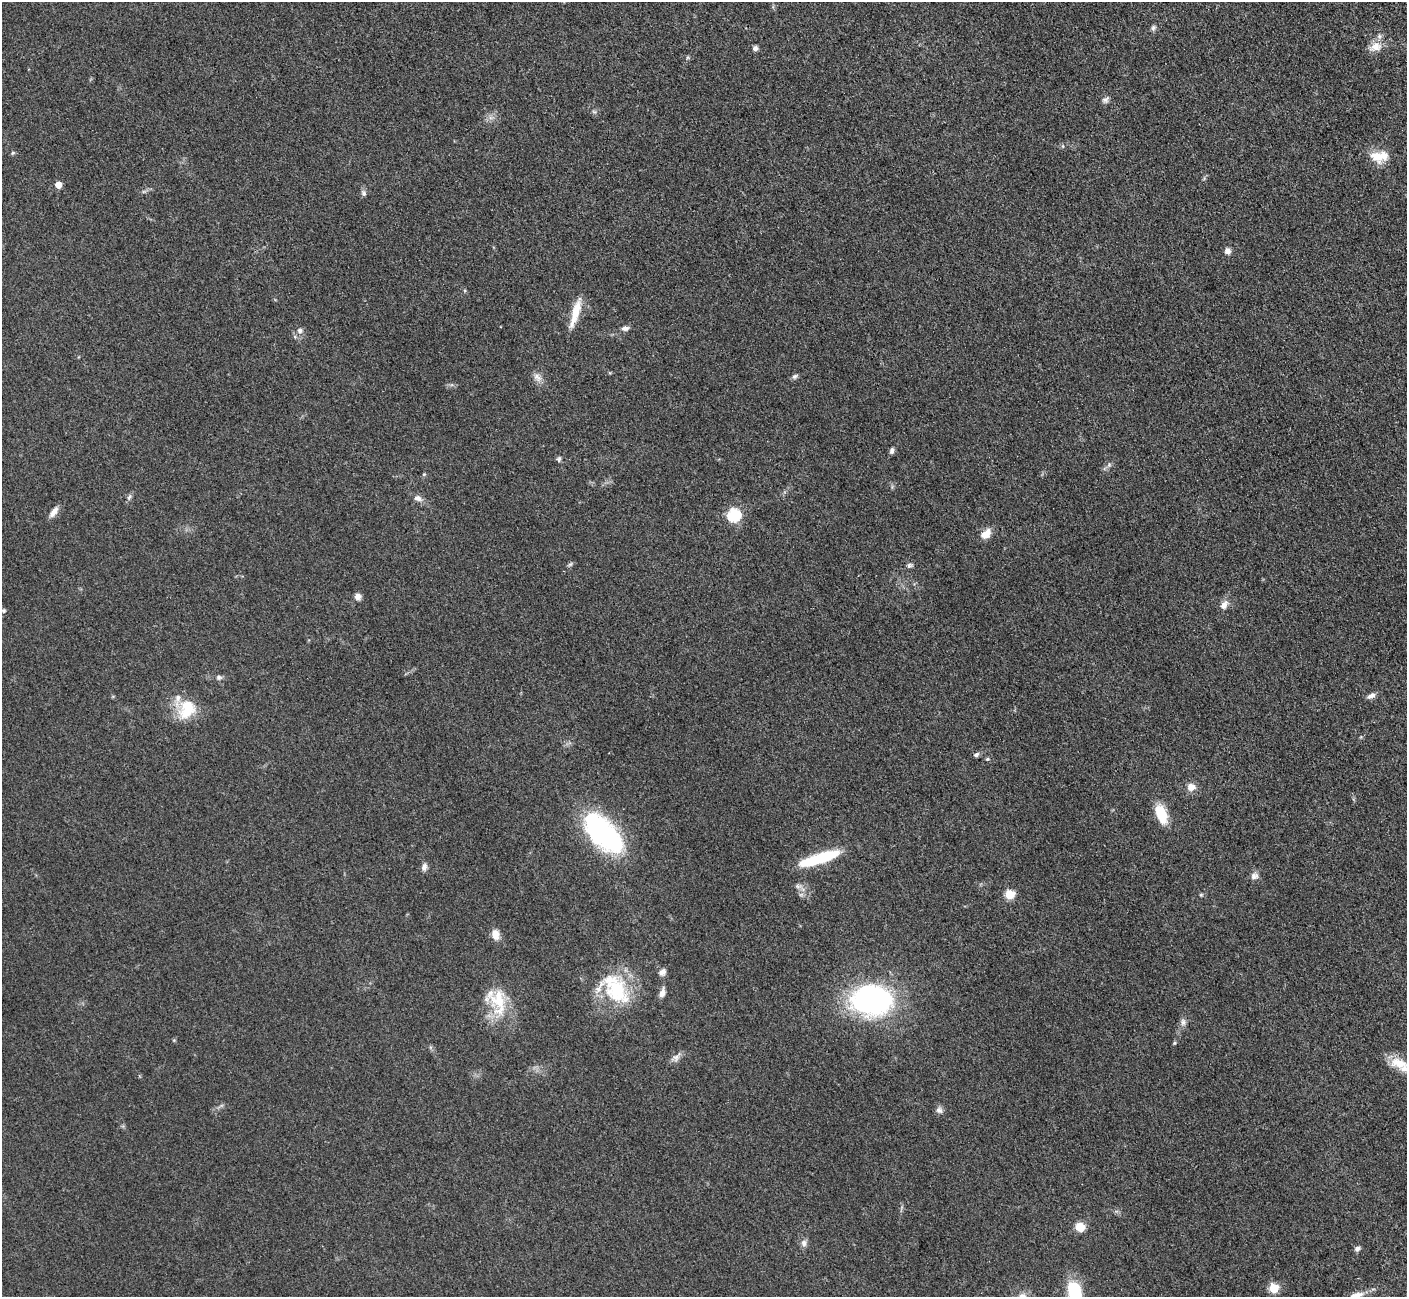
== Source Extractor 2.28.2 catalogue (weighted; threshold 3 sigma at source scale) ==
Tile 10 of 4 x 4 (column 2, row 3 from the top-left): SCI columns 1469-2873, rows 1484-2778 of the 5701 x 5665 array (HDU 1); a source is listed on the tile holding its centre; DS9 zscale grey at full resolution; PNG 1409 x 1299 px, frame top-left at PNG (2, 2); no overlay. Shown black and unused: <1% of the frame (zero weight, under 3 of 5 exposures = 3% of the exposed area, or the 3 px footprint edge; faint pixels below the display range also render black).
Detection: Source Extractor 2.28.2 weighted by HDU 2 'WHT'; one run over the whole footprint, this tile lists its part. Background 0.0532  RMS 0.0059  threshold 0.0266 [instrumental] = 3 sigma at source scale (4.5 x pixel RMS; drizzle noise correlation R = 1.50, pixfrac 1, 0.05/0.05 arcsec/px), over >= 5 px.
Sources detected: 63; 5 inside a brighter listed object's ellipse — not listed separately; the other 58 listed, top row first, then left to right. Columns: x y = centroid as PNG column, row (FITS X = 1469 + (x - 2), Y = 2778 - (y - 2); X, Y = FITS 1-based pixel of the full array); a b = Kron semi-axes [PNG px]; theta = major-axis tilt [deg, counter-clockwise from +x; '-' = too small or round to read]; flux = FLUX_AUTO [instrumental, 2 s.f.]
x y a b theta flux
1153 28 8 6 59 1.4
1375 47 19 12 22 7.1
755 48 6 6 - 1.9
1105 100 10 7 18 1.9
13 153 5 4 - 0.76
1377 157 19 14 -37 9.7
58 185 5 5 - 8.2
364 193 8 6 -79 1.6
1227 251 7 7 - 2.6
575 313 39 8 73 11
625 328 10 6 2 2.1
300 330 7 7 - 2
795 376 9 6 37 1.4
537 377 13 8 -36 3.4
892 451 8 5 74 1.6
559 459 7 6 - 1.2
1109 464 7 5 89 1.2
129 497 7 4 46 1.3
418 498 11 7 -20 3.1
54 512 15 7 54 3.7
734 515 7 6 - 62
986 534 11 8 45 6.8
570 564 7 4 44 1
909 565 6 6 - 1.4
358 596 7 7 - 3.2
1224 605 13 8 58 3.8
4 611 5 5 - 0.94
219 677 8 7 - 1.6
1371 696 12 6 26 2.4
187 709 26 19 62 19
976 755 7 5 23 1.5
987 759 5 4 - 0.69
1191 787 10 9 - 4.6
1161 814 25 12 -67 14
603 833 52 25 -46 85
819 858 43 9 18 33
424 867 10 6 75 2.4
1254 876 11 9 26 2.8
797 886 7 4 -71 1.2
1009 894 6 5 - 24
1201 895 5 5 - 0.73
496 934 14 9 -84 4.9
662 972 10 8 40 2.7
617 991 40 30 -81 39
662 993 11 6 73 3.5
871 1000 37 26 -2 130
498 1001 42 22 -83 24
1183 1022 10 7 -83 2.3
1174 1043 5 4 - 0.67
676 1057 14 8 48 3.1
1399 1063 32 14 -24 14
939 1110 10 8 -29 2.3
1080 1227 10 9 - 7.5
804 1243 10 8 -88 2.4
1357 1249 7 6 - 1.7
1274 1288 6 5 - 25
1075 1294 24 13 -80 33
1356 1295 20 7 15 4.9
Isophote crosses this tile's border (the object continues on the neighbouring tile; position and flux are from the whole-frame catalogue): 3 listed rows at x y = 1399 1063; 1075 1294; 1356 1295